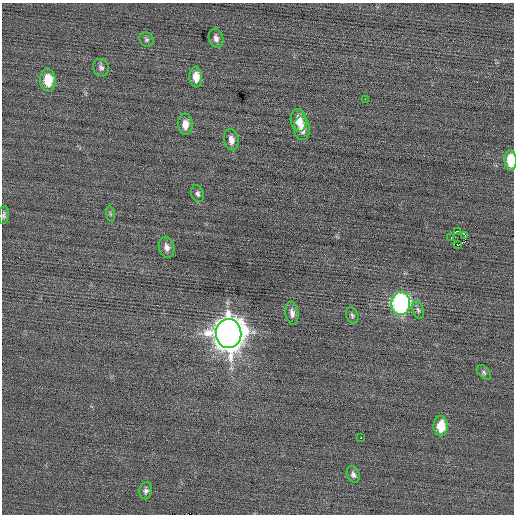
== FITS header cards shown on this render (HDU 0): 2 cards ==
NAXIS1  =                  512 / Axis length
NAXIS2  =                  512 / Axis length

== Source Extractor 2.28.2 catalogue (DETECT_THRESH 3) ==
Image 512 x 512 px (HDU 0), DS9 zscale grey, 1 PNG px = 1 image px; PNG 516 x 516 px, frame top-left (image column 1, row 512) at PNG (2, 3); each listed source drawn as its Kron ellipse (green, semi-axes under 4 px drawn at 4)
Background 0.0216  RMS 0.69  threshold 2.06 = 3 sigma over >= 5 px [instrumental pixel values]
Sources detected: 29; all 29 listed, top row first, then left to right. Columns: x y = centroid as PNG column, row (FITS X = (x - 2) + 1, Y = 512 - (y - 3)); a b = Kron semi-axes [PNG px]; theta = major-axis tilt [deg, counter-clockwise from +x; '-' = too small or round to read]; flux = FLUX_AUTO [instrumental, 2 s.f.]
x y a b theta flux
216 38 10 7 -74 220
146 39 7 6 - 110
101 68 9 8 - 160
196 77 10 6 -86 530
48 80 11 8 -86 1000
365 99 2 2 - 210
299 120 11 8 -83 600
185 124 10 7 -88 440
302 128 12 8 -86 500
231 140 11 7 -81 320
511 160 10 6 -87 1300
197 193 8 6 -71 140
110 214 8 4 -81 64
4 215 9 5 85 120
458 231 2 2 - 23000
465 235 3 2 - 300
451 237 3 2 - 930
458 245 3 2 - 850
167 247 10 7 -75 270
401 304 11 9 83 9300
418 310 9 5 -74 120
292 313 11 6 -80 250
352 315 8 6 -70 110
228 333 14 13 - 85000
484 372 9 5 -47 100
441 426 10 7 88 980
361 438 2 2 - 460
353 474 8 6 -69 170
146 491 8 6 79 150
At the frame edge (FLAGS 8, measured only in part): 2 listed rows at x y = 511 160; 4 215